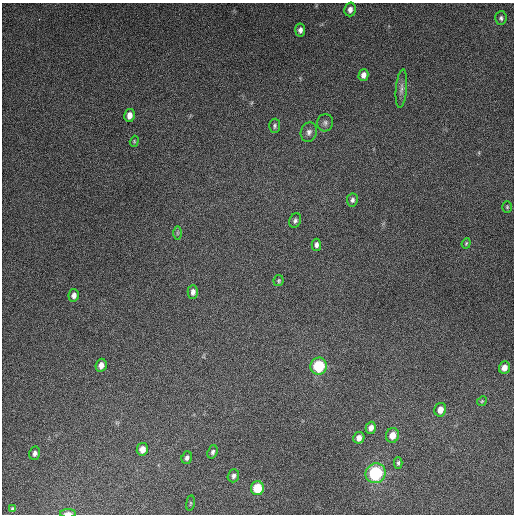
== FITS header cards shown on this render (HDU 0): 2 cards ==
NAXIS1  =                  512
NAXIS2  =                  512

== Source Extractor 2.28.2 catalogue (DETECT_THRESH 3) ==
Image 512 x 512 px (HDU 0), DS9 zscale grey, 1 PNG px = 1 image px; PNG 516 x 516 px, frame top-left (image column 1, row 512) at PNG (2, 3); each listed source drawn as its Kron ellipse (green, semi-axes under 4 px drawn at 4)
Background 5170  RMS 320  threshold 950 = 3 sigma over >= 5 px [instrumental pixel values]
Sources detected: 38; all 38 listed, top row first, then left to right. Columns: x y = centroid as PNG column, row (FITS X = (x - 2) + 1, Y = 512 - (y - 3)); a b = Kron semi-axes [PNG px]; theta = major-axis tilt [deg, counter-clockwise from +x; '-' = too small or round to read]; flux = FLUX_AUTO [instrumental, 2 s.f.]
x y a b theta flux
350 9 7 5 75 1.0e+05
501 18 7 5 85 4.8e+04
300 30 6 5 - 8.3e+04
363 75 6 5 - 1.2e+05
401 89 19 5 85 1.1e+05
129 115 6 5 - 1.5e+05
325 123 9 8 - 7.1e+04
275 126 7 5 86 4.4e+04
309 132 10 8 71 9.2e+04
134 141 5 4 - 2.3e+04
352 200 6 5 - 5.7e+04
507 207 6 4 -89 2.8e+04
295 220 7 5 66 5.8e+04
177 233 7 4 90 3.6e+04
466 243 5 4 - 2.7e+04
316 245 6 4 -87 7.1e+04
279 281 5 5 - 3.3e+04
193 292 7 5 89 9.0e+04
74 295 6 5 - 9.9e+04
101 365 6 5 - 1.5e+05
319 366 8 8 - 1.1e+06
504 368 6 5 - 1.6e+05
482 401 5 4 - 2.7e+04
440 410 7 6 - 1.7e+05
371 428 6 5 - 1.2e+05
392 435 7 6 - 2.3e+05
359 438 6 5 - 1.3e+05
142 449 6 5 - 1.7e+05
213 452 7 5 68 5.4e+04
35 453 7 5 76 7.1e+04
187 458 6 5 - 6.9e+04
398 463 6 4 88 4.2e+04
376 473 10 9 - 1.7e+06
233 476 6 5 - 6.7e+04
257 488 7 6 - 6.9e+05
190 503 8 4 82 2.6e+04
12 509 4 3 - 3.4e+04
68 513 8 3 1 1.1e+05
At the frame edge (FLAGS 8, measured only in part): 1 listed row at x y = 68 513